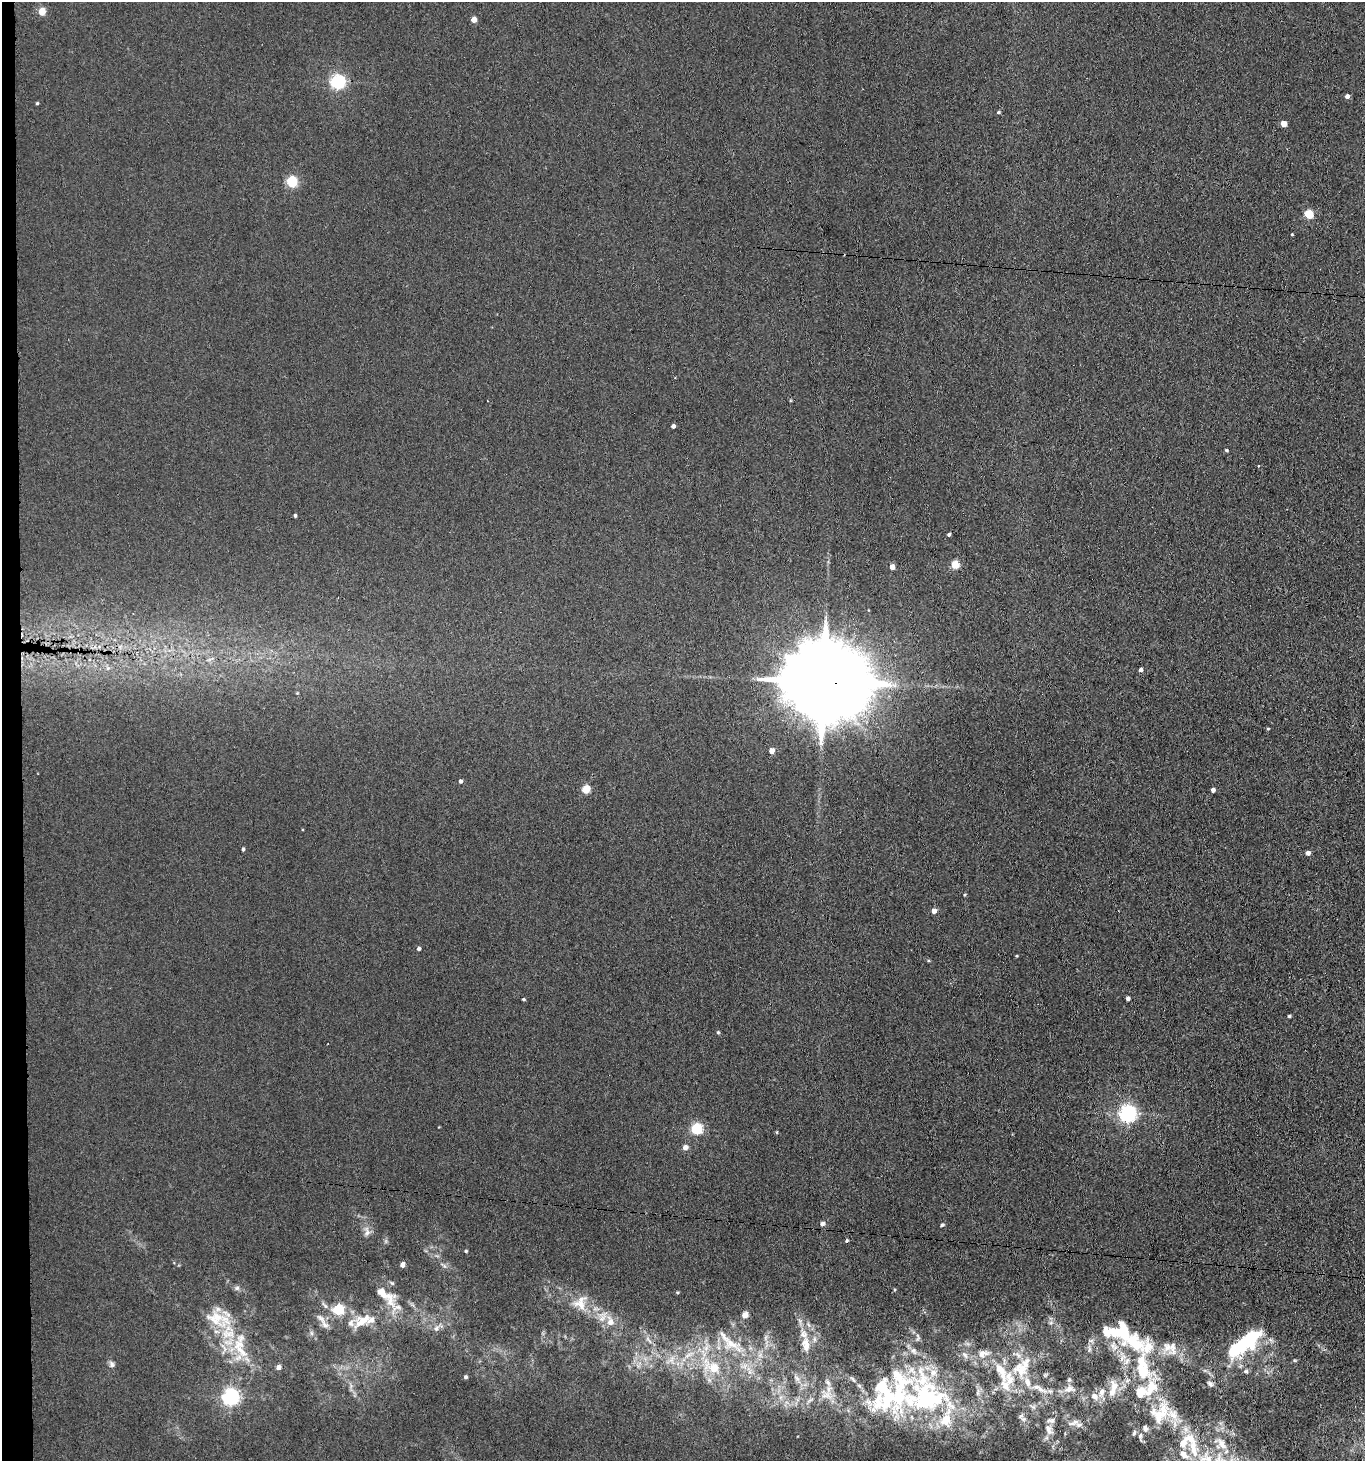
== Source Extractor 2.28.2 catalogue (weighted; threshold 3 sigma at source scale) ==
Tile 4 of 3 x 3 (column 1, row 2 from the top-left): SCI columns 219-1581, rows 1465-2923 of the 4467 x 4386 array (HDU 1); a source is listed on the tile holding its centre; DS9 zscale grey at full resolution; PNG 1367 x 1463 px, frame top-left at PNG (2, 2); no overlay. Shown black and unused: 2% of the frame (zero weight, under 3 of 4 exposures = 5% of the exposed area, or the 3 px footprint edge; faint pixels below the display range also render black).
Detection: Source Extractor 2.28.2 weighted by HDU 2 'WHT'; one run over the whole footprint, this tile lists its part. Background 0.0425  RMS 0.0065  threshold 0.0291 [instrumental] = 3 sigma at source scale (4.5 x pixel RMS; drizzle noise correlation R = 1.50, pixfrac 1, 0.05/0.05 arcsec/px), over >= 5 px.
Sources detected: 129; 1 cosmic-ray / hot-pixel residue — not listed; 33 inside a brighter listed object's ellipse — not listed separately; the other 95 listed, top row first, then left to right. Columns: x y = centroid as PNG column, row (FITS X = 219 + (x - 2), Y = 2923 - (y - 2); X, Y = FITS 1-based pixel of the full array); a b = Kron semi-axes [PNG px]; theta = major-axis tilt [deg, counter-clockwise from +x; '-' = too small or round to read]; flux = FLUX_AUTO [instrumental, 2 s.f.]
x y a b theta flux
42 11 5 4 - 14
474 20 4 4 - 7.2
337 82 6 5 - 150
1347 96 4 4 - 2.8
37 103 4 3 - 0.7
998 112 5 4 - 0.87
1284 124 4 4 - 7.8
292 182 5 5 - 59
1308 214 5 5 - 28
1292 234 3 3 - 0.57
673 426 4 4 - 2
1226 450 3 3 - 0.81
295 515 4 3 - 1
949 534 3 3 - 1.1
955 564 5 5 - 22
892 567 4 4 - 4.4
211 659 10 4 19 1.8
108 668 5 5 - 1.4
1141 670 4 4 - 2
822 682 26 18 -9 13000
297 693 4 4 - 0.49
1268 729 4 4 - 0.61
772 751 4 4 - 6.2
460 781 4 4 - 1.6
586 789 5 4 - 21
1213 790 4 4 - 2.4
243 849 4 3 - 1.1
1308 853 4 4 - 2.6
965 895 4 3 - 0.66
934 911 5 4 - 4.1
419 948 4 4 - 1.4
1128 998 4 3 - 1.7
523 999 4 3 - 0.7
1289 1016 4 3 - 0.87
718 1032 5 4 - 0.76
1127 1114 6 6 - 240
696 1129 5 5 - 64
777 1132 5 3 - 0.54
685 1147 5 4 - 4.5
822 1224 5 4 - 2.4
942 1225 5 3 - 0.99
367 1231 16 7 -86 3.6
846 1241 4 4 - 0.88
466 1251 4 3 - 0.85
402 1265 4 4 - 4.8
392 1283 7 4 -44 0.91
237 1288 6 6 - 1.6
677 1292 5 3 - 0.64
382 1293 49 12 -47 14
580 1304 22 14 -26 12
338 1310 5 5 - 51
745 1315 5 4 - 9.6
215 1318 36 21 -33 24
321 1319 20 7 -46 4.5
362 1321 26 13 32 12
610 1322 10 7 -80 5.9
436 1328 8 7 - 2.3
311 1333 7 4 -71 1.2
648 1340 14 4 -52 2.7
1134 1342 39 22 -42 33
731 1344 35 12 -31 17
1244 1344 47 15 37 50
806 1345 22 11 -82 8.7
1167 1347 13 12 - 5.6
1089 1349 8 5 71 1.5
241 1351 29 10 -44 16
983 1353 16 9 11 5.2
688 1355 11 4 33 2.7
672 1359 13 5 81 3.5
111 1364 9 7 -74 1.9
278 1367 4 4 - 4.3
713 1368 12 8 -29 15
1020 1369 24 22 -64 22
1246 1371 6 5 - 1.3
466 1377 4 4 - 1.3
797 1378 9 6 -37 2.3
828 1382 9 5 -63 2.1
1210 1384 9 5 -34 1.5
1113 1388 25 10 79 8.4
1151 1388 24 15 62 16
1039 1389 29 7 -27 7.4
1069 1389 16 10 9 5.2
1102 1392 12 8 67 4.3
826 1396 17 7 -9 5.4
231 1397 6 6 - 230
925 1397 84 58 -2 130
1160 1413 33 22 53 21
1021 1416 8 6 60 1.9
1074 1423 16 5 21 3
1048 1429 15 8 -72 4.4
1134 1433 7 5 71 1.2
1222 1444 17 8 -55 6.3
1193 1449 29 10 -80 13
1184 1454 14 8 -47 4.3
1208 1459 23 10 -60 10
Overlapping masked pixels (flux is a lower limit): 1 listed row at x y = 822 682
Isophote crosses this tile's border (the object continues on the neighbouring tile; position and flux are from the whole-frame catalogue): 1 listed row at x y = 1208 1459